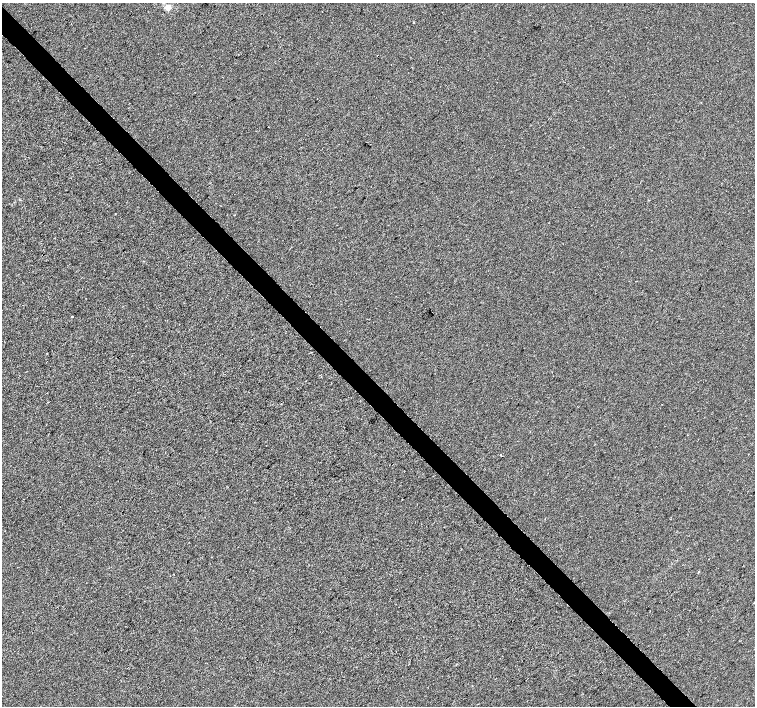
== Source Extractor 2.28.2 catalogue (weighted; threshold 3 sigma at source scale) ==
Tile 11 of 4 x 4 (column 3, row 3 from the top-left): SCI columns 3015-4520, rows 1625-3032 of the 6025 x 6000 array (HDU 1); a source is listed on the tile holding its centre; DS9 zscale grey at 2 x 2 block average (1 PNG px = mean of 2 x 2 image px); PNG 757 x 708 px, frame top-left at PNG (2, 3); no overlay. Shown black and unused: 4% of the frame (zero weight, under 2 of 3 exposures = <1% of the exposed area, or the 3 px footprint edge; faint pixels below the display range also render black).
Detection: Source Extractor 2.28.2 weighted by HDU 2 'WHT'; one run over the whole footprint, this tile lists its part. Background 1.90e-04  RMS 0.0056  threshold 0.0252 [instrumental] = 3 sigma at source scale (4.5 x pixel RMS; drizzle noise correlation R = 1.50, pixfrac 1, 0.0396/0.0396 arcsec/px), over >= 5 px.
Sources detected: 9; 2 cosmic-ray / hot-pixel residue — not listed; the other 7 listed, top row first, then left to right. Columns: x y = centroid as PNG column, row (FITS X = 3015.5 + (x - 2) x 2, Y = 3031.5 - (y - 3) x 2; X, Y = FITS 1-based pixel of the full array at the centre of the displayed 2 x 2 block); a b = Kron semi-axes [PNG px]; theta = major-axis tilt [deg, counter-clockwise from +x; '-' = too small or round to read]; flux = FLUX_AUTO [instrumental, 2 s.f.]
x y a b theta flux
168 7 9 6 14 5.9
414 22 2 2 - 1.1
72 317 2 2 - 7.9
47 353 2 2 - 2.2
501 455 2 2 - 3.3
698 572 2 2 - 2
754 602 2 2 - 0.58